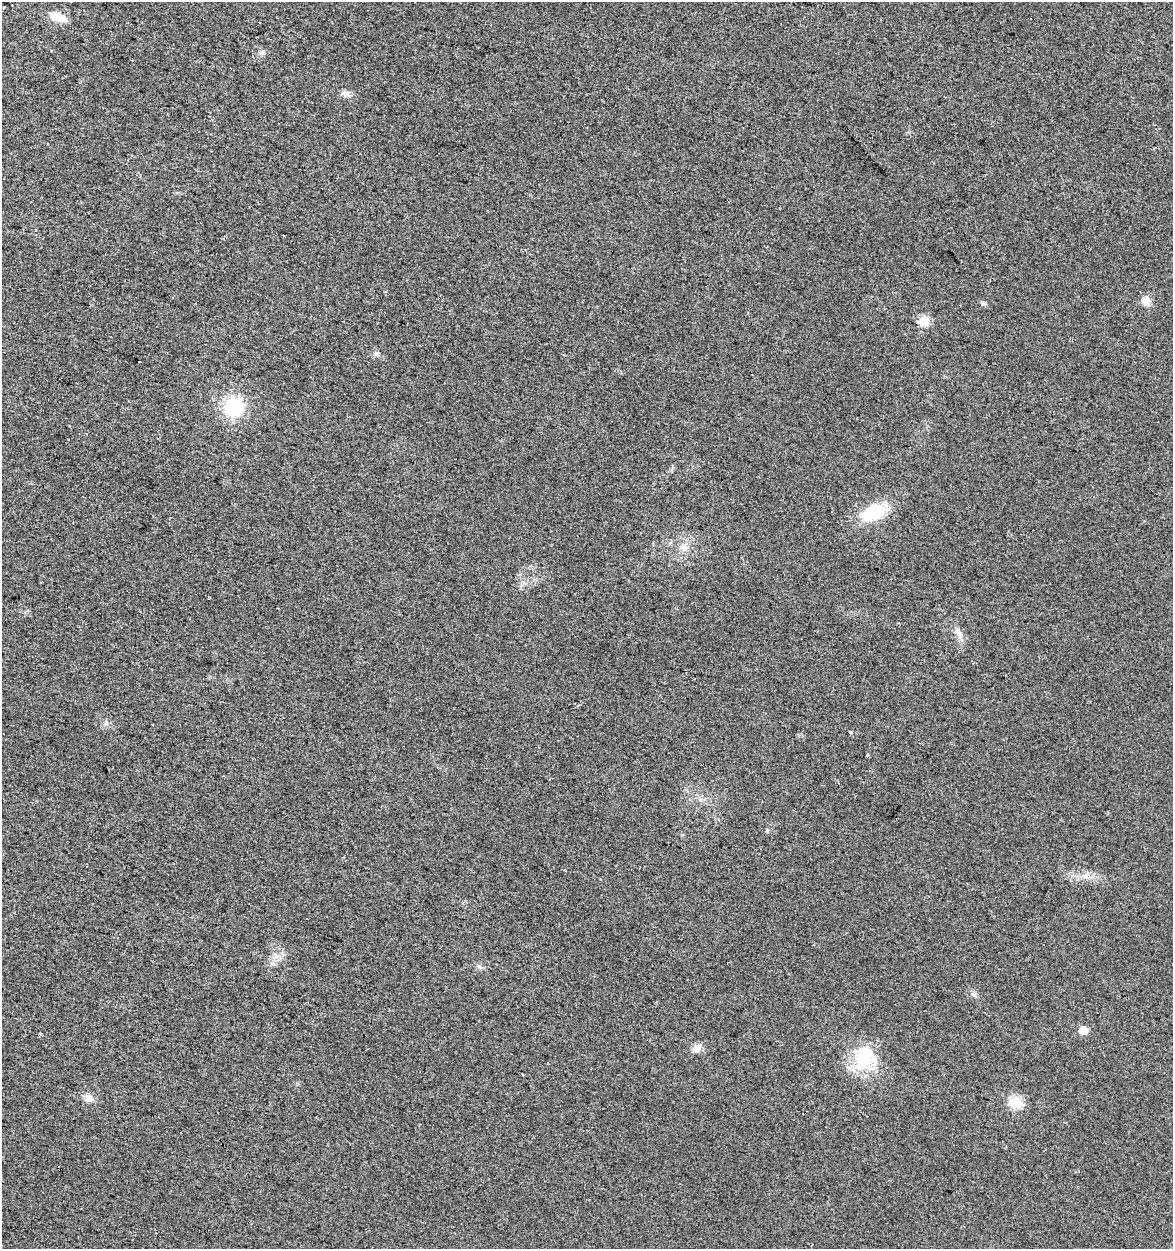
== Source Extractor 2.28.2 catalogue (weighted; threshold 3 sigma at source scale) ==
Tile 11 of 4 x 4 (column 3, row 3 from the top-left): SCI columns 2628-3798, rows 1248-2494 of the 5193 x 4995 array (HDU 1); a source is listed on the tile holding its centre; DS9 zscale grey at full resolution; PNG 1175 x 1251 px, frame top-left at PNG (2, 2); no overlay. Shown black and unused: <1% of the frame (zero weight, under 2 of 3 exposures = <1% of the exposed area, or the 3 px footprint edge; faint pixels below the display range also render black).
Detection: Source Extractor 2.28.2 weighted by HDU 2 'WHT'; one run over the whole footprint, this tile lists its part. Background 0.017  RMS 0.0078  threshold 0.035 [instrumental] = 3 sigma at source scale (4.5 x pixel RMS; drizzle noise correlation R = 1.50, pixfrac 1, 0.0396/0.0396 arcsec/px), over >= 5 px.
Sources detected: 21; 1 cosmic-ray / hot-pixel residue — not listed; the other 20 listed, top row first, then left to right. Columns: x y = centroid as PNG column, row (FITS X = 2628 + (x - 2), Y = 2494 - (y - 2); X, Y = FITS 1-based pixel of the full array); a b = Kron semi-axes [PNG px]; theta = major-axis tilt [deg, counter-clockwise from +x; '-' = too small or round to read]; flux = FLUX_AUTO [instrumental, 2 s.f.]
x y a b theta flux
58 17 16 9 -20 13
262 52 7 6 - 1.9
346 93 11 7 -5 3.9
1146 301 11 11 - 5.3
983 303 6 5 - 2.4
924 321 12 11 - 9.1
376 354 7 6 - 1.8
234 407 20 19 - 39
874 512 22 14 26 40
684 547 10 8 -56 4.6
958 633 16 7 -65 5.1
106 723 7 4 -19 1.5
851 732 3 3 - 3
479 967 8 5 -19 1.9
974 994 6 5 - 1.6
1083 1030 5 5 - 14
697 1048 12 9 40 5.2
864 1057 36 24 72 35
89 1098 11 9 -21 4.6
1016 1102 6 6 - 72
Unlisted compact peaks at least as high as the median listed source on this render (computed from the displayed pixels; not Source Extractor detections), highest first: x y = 767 830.